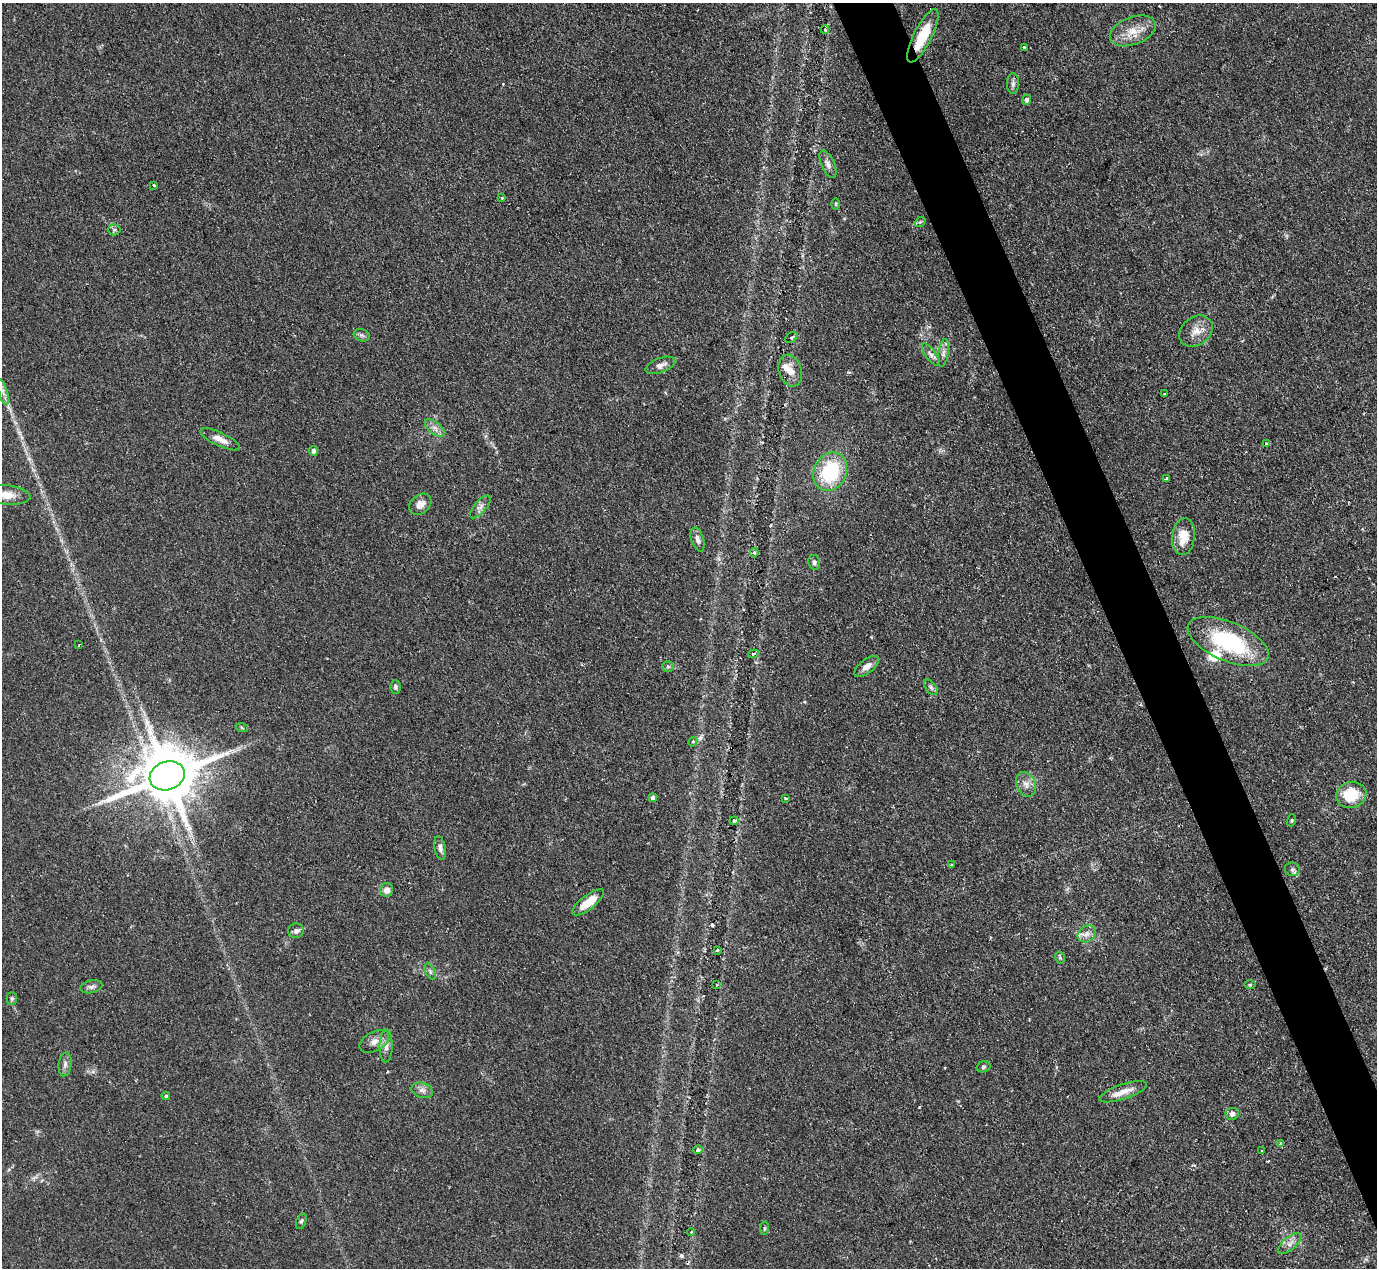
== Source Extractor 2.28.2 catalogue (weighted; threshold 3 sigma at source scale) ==
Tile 6 of 4 x 4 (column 2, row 2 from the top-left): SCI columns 1376-2750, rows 2681-3946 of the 5506 x 5493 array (HDU 1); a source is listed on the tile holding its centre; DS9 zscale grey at full resolution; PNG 1379 x 1270 px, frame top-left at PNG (2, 3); each listed source drawn as its Kron ellipse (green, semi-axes under 4 px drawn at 4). Shown black and unused: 4% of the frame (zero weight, under 2 of 3 exposures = <1% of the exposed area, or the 3 px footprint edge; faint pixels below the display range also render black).
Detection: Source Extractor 2.28.2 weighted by HDU 2 'WHT'; one run over the whole footprint, this tile lists its part. Background 0.0744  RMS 0.0056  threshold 0.025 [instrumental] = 3 sigma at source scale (4.5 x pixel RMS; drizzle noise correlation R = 1.50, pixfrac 1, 0.05/0.05 arcsec/px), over >= 5 px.
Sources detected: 83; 1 cosmic-ray / hot-pixel residue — neither listed nor drawn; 3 inside a brighter listed object's ellipse — not listed separately; the other 79 listed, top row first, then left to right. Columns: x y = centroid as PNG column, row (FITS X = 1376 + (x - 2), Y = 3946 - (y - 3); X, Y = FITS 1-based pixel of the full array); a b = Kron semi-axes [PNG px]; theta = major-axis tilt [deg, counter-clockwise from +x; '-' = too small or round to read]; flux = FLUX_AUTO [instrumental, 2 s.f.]
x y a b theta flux
825 29 4 4 - 0.73
1133 31 24 13 21 9.9
923 36 29 9 63 18
1024 47 3 3 - 1.2
1013 84 10 6 90 1.8
1027 100 5 4 - 1.7
828 164 15 6 -66 2.6
154 185 3 3 - 0.99
502 198 4 3 - 0.61
835 204 6 4 -90 0.65
920 222 6 4 42 0.87
114 230 6 6 - 1.2
1196 331 18 14 38 6.9
362 335 8 6 -20 1.3
791 338 6 5 - 0.93
943 353 14 5 81 2.3
931 355 13 5 -54 2.1
660 365 16 7 21 3.3
790 371 16 11 -72 6.9
3 392 13 4 -75 2.8
1165 394 3 2 - 0.54
435 428 12 6 -38 2.9
220 439 21 6 -25 5.3
1266 444 4 3 - 2.7
313 451 5 4 - 1.9
830 472 20 16 64 35
1167 478 3 3 - 1.7
6 495 24 9 -5 9.8
420 504 12 9 40 4.3
480 507 14 6 49 2.6
1184 537 18 11 84 11
698 540 12 6 -73 2.5
754 553 5 4 - 1.1
814 562 7 6 - 1.6
1228 641 43 19 -23 55
79 645 3 2 - 0.48
753 654 5 3 - 1.1
867 666 14 7 38 4.1
668 667 6 5 - 0.96
395 687 6 5 - 1.2
931 687 9 5 -52 1.4
242 728 6 3 -20 0.72
693 742 5 4 - 0.83
167 776 18 14 19 4300
1026 784 13 9 -64 3.9
1351 795 15 13 16 18
653 798 4 4 - 2.3
786 798 4 3 - 0.83
1292 820 6 4 72 0.72
734 821 4 3 - 1.5
440 848 12 5 -79 2.2
951 865 3 3 - 0.53
1292 869 7 7 - 1.6
387 890 7 6 - 3.5
588 902 19 7 37 11
296 931 8 7 - 2.1
1087 934 9 7 36 3.3
717 950 3 3 - 1.7
1060 958 6 4 -78 0.97
430 971 9 4 -63 1.3
1250 984 6 4 1 0.75
716 985 3 3 - 0.55
91 987 11 6 13 2
12 998 6 5 - 1
374 1041 16 9 28 4.4
386 1046 16 6 89 3.3
65 1064 12 6 84 2.3
983 1067 7 5 17 1.1
422 1090 11 7 -18 2.7
1123 1092 25 7 19 6.4
166 1096 4 3 - 0.74
1232 1114 7 6 - 2.2
1280 1144 4 4 - 0.59
698 1150 4 4 - 1.8
1262 1150 3 3 - 0.92
301 1221 8 5 68 0.91
764 1228 7 3 82 0.71
691 1232 4 3 - 0.59
1290 1243 14 6 41 3.2
Overlapping masked pixels (flux is a lower limit): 1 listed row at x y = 923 36
Isophote crosses this tile's border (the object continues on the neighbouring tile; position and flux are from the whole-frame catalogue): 1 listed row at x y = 6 495
Unlisted compact peaks at least as high as the median listed source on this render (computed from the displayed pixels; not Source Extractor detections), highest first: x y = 700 738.